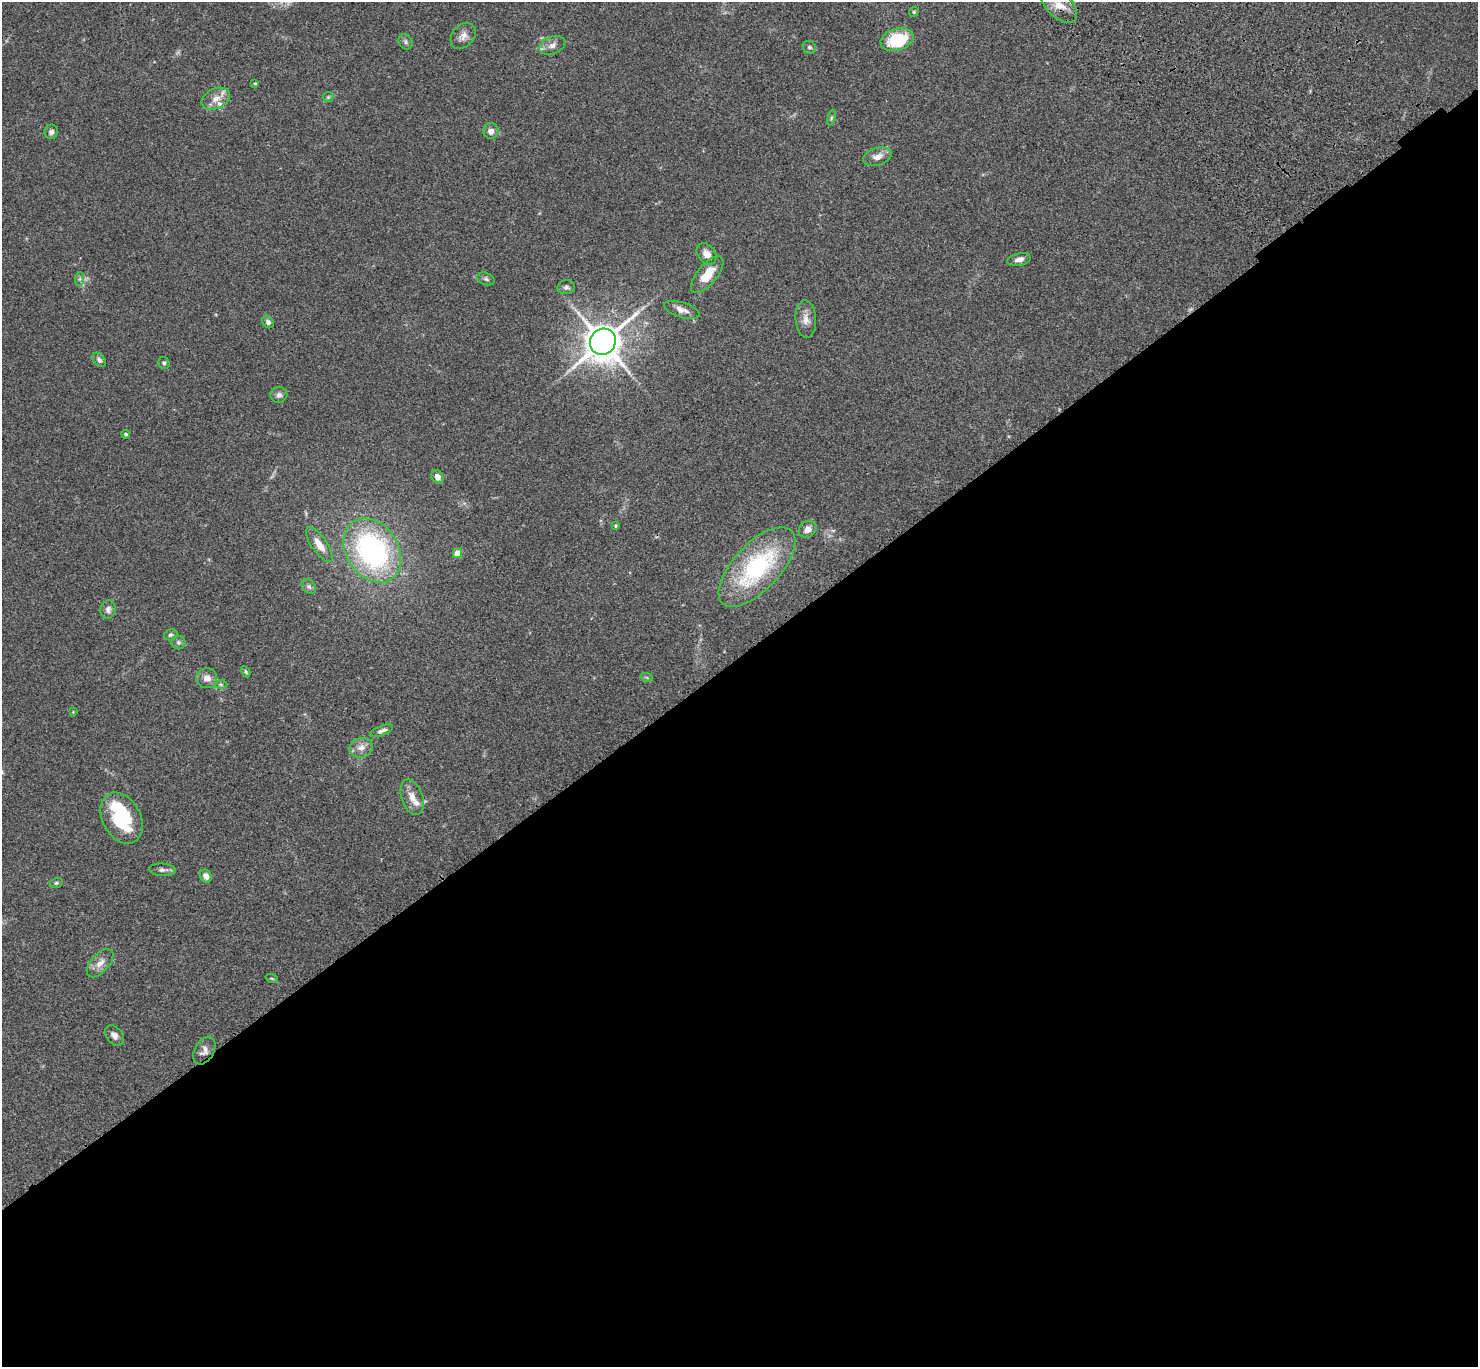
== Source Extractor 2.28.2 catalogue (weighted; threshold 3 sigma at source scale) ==
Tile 15 of 4 x 4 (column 3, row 4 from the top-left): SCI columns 3055-4530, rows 384-1748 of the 6106 x 6084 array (HDU 1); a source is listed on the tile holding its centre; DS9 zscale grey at full resolution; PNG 1480 x 1369 px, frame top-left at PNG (2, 2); each listed source drawn as its Kron ellipse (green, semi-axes under 4 px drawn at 4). Shown black and unused: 52% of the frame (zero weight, under 3 of 4 exposures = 6% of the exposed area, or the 3 px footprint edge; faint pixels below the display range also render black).
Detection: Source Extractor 2.28.2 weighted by HDU 2 'WHT'; one run over the whole footprint, this tile lists its part. Background 0.0591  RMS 0.0053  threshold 0.0237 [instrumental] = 3 sigma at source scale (4.5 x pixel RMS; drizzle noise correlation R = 1.50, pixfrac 1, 0.05/0.05 arcsec/px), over >= 5 px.
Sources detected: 59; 1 too faint to see at this stretch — neither listed nor drawn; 3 inside a brighter listed object's ellipse — not listed separately; the other 55 listed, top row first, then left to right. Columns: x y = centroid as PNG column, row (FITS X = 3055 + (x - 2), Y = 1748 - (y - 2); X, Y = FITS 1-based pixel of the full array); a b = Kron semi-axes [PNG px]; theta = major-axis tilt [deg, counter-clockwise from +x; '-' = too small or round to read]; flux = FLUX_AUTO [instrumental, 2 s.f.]
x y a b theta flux
1059 4 22 12 -45 8.4
914 12 5 4 - 0.61
463 36 14 10 48 3.6
897 39 17 11 17 25
405 42 8 6 -58 1.3
552 45 13 8 22 3.2
809 47 7 6 - 1.2
255 83 4 3 - 0.52
328 97 5 5 - 0.65
216 99 15 10 25 5.2
832 118 8 4 81 0.83
491 131 8 7 - 3
51 132 7 6 - 2
877 157 15 8 17 4
707 254 12 8 -52 4
1019 259 12 6 12 2.6
707 275 22 10 51 10
80 279 7 4 89 1
486 279 9 6 -20 1.1
566 287 9 7 7 1.4
682 310 18 7 -17 3.6
806 319 18 10 -86 4.3
268 322 6 5 - 1.7
603 342 13 12 - 1100
99 360 8 5 -47 1.6
164 363 6 5 - 0.9
279 395 8 8 - 1.9
126 434 4 4 - 0.8
437 477 7 5 -61 3.3
616 526 4 3 - 0.53
808 529 9 8 - 3.7
319 545 20 7 -56 6.2
372 551 34 26 -57 100
457 553 5 4 - 10
757 567 50 23 46 64
309 586 8 6 -49 1.4
108 609 9 7 78 1.9
171 635 7 5 19 1.2
179 642 7 7 - 1.3
246 672 6 4 -61 0.72
207 678 10 10 - 3.5
647 678 6 4 -20 0.75
221 684 6 4 -1 0.77
73 712 4 4 - 0.4
382 731 12 5 21 1.7
361 748 12 9 15 4
412 797 18 10 -71 5.3
121 818 27 19 -62 30
162 870 13 6 -3 1.9
206 876 7 5 -62 3.1
56 883 6 5 - 0.95
100 963 17 9 49 4.3
272 978 6 3 -19 0.46
114 1035 11 8 -50 2.5
204 1050 15 9 61 3.4
Overlapping masked pixels (flux is a lower limit): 1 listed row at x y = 757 567
Isophote crosses this tile's border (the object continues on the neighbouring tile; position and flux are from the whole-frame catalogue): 1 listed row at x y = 1059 4